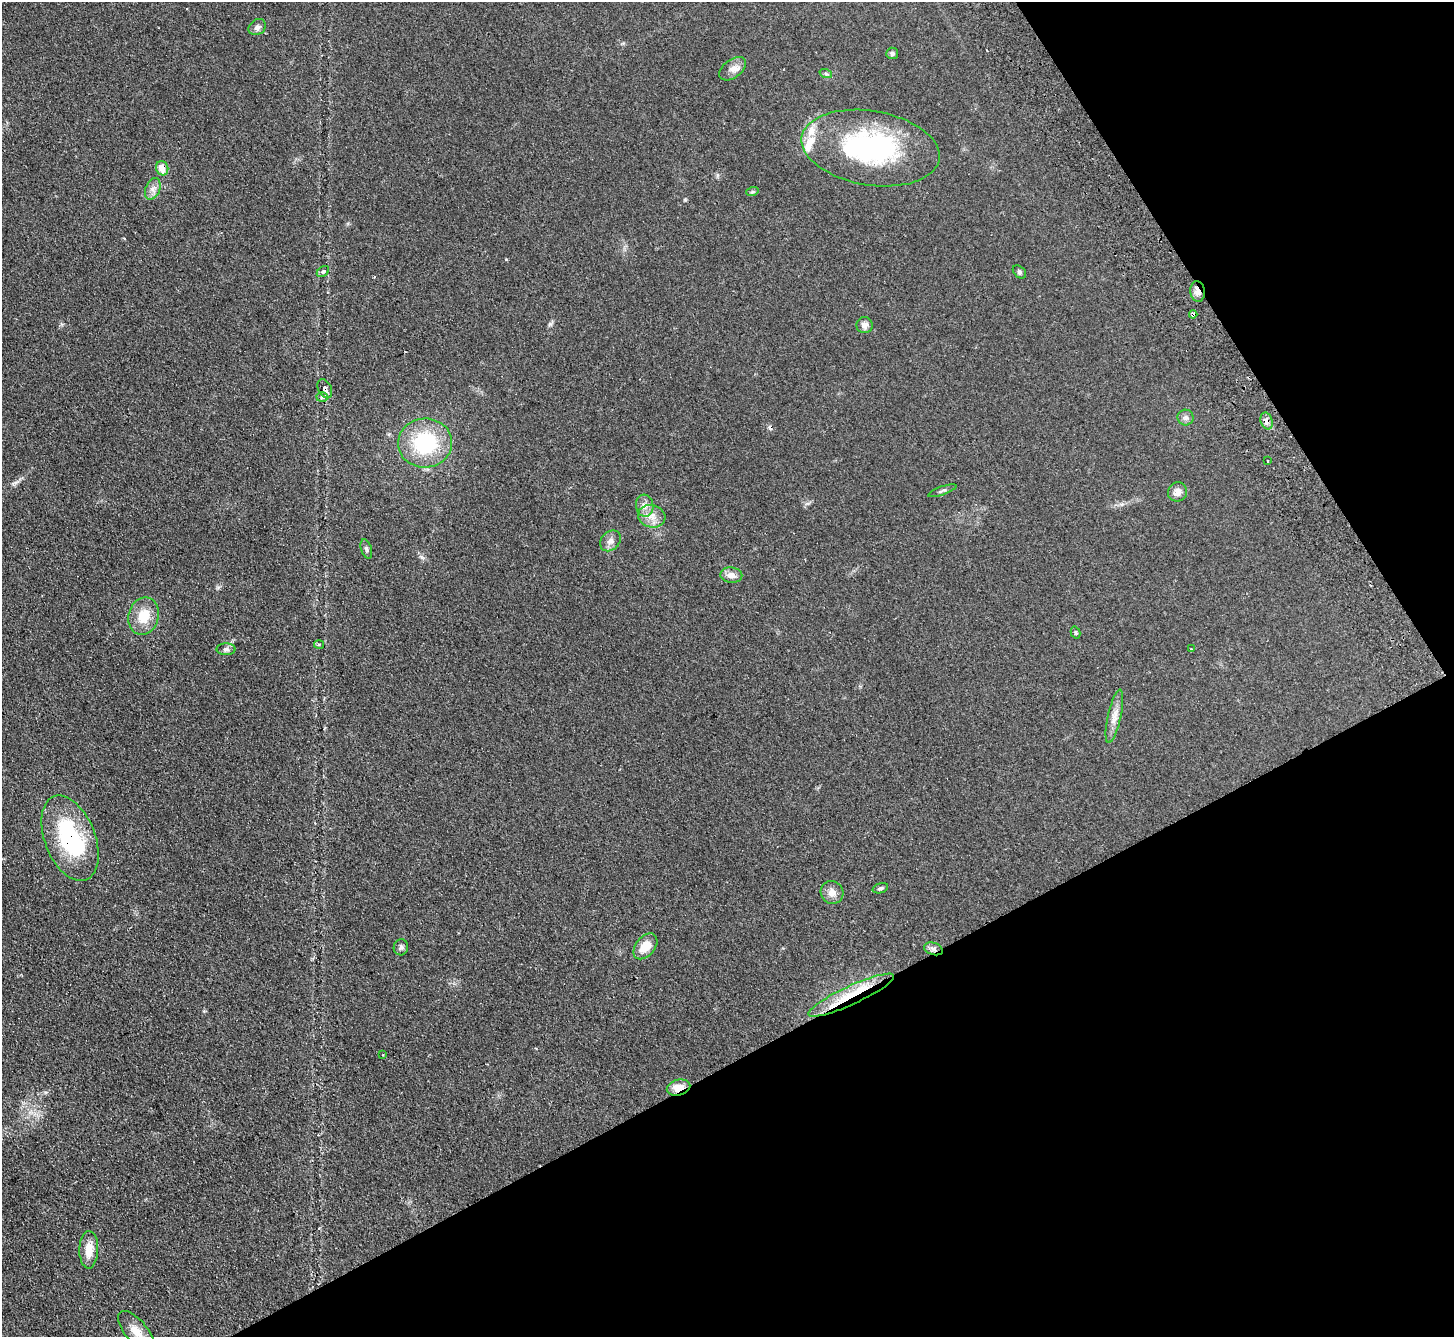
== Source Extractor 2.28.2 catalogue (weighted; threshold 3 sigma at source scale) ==
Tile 12 of 4 x 4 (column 4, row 3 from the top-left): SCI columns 4402-5853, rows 1524-2858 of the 5902 x 5856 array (HDU 1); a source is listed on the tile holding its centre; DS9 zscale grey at full resolution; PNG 1456 x 1339 px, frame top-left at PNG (2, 2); each listed source drawn as its Kron ellipse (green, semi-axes under 4 px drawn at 4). Shown black and unused: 29% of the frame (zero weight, under 2 of 3 exposures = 3% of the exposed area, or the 3 px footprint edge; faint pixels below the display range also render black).
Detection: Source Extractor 2.28.2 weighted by HDU 2 'WHT'; one run over the whole footprint, this tile lists its part. Background 0.107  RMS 0.011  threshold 0.0477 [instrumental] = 3 sigma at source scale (4.5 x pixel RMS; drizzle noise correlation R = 1.50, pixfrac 1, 0.05/0.05 arcsec/px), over >= 5 px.
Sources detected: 49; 2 inside a brighter object's white glare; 2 cosmic-ray / hot-pixel residue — neither listed nor drawn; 2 inside a brighter listed object's ellipse — not listed separately; the other 43 listed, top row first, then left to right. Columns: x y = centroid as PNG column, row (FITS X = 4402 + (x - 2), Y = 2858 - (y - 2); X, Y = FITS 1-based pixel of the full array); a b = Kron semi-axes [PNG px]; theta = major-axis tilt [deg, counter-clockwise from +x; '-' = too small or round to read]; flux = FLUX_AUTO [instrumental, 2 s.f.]
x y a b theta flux
257 27 9 7 34 3.7
892 53 6 6 - 2.4
732 69 15 9 37 7.3
826 74 6 4 -19 1.5
870 148 70 37 -10 170
162 168 7 6 - 11
153 189 11 7 67 5.3
752 192 6 4 19 1.4
323 271 7 4 37 2.4
1019 272 8 5 -42 2
1198 291 10 7 -86 5.6
1193 314 4 4 - 6.3
864 325 8 8 - 4.8
325 389 10 6 -62 4.3
322 397 5 5 - 2.5
1186 417 8 8 - 3.4
1267 421 8 6 -74 4.3
425 443 27 24 5 77
1268 461 3 2 - 1.5
942 491 15 2 19 2.1
1177 492 10 9 - 6.3
645 506 11 8 -82 6.7
652 516 14 11 -14 10
610 541 11 9 47 5.5
366 549 10 5 -72 2.3
731 575 11 8 -8 7.4
144 616 19 15 77 21
1075 633 6 4 -74 1.7
319 644 5 3 - 1.4
226 649 9 6 0 2.8
1191 649 3 3 - 0.75
1114 716 27 6 77 9.3
70 838 45 25 -68 110
880 888 8 5 18 2
832 892 12 11 - 7.5
645 946 15 9 50 15
401 947 8 7 - 2.7
933 949 10 6 -18 3.9
851 995 47 9 25 38
383 1055 2 2 - 0.8
678 1088 12 7 15 13
89 1250 19 9 88 14
137 1332 25 11 -50 15
Overlapping masked pixels (flux is a lower limit): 9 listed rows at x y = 162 168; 1198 291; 1193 314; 325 389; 1267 421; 70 838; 933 949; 851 995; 678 1088
Isophote crosses this tile's border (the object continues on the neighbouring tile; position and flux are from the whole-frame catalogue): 1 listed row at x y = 137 1332
Unlisted compact peaks at least as high as the median listed source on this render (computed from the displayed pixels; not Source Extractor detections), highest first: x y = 550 324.